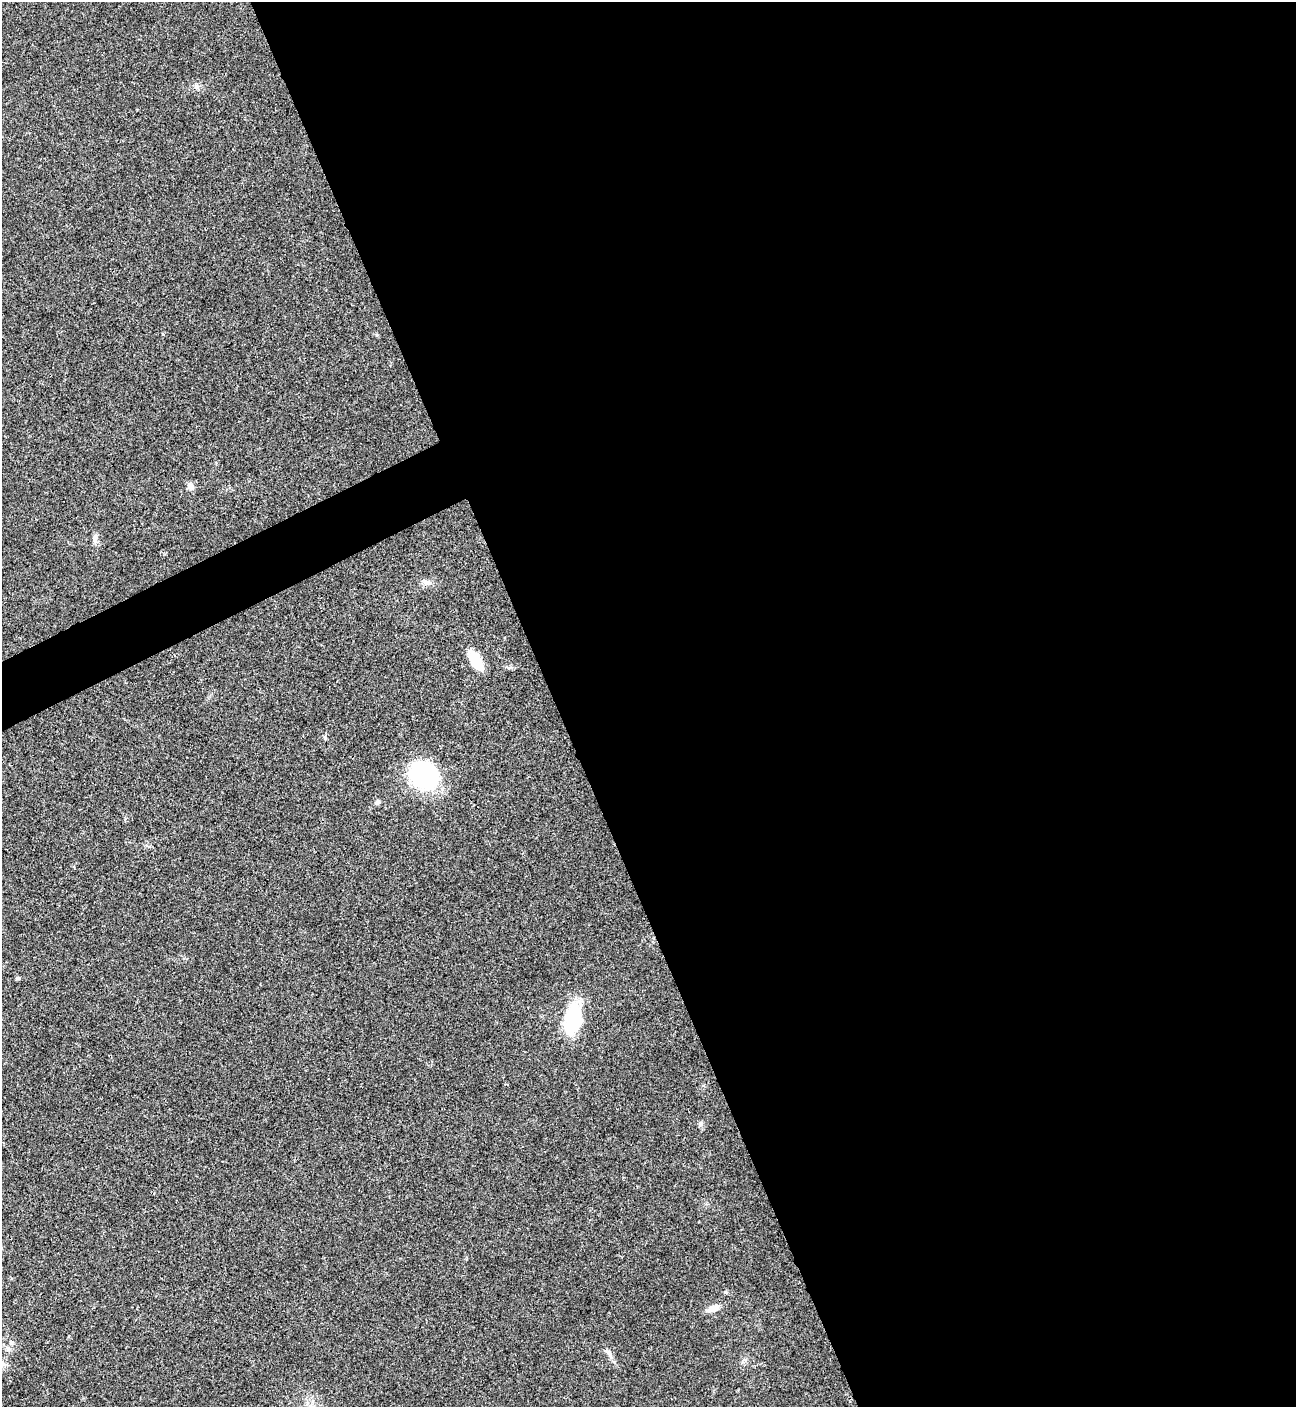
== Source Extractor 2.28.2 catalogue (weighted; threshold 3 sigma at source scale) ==
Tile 8 of 4 x 4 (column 4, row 2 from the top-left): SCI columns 4169-5462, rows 2815-4219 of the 5618 x 5630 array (HDU 1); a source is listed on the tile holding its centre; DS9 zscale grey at full resolution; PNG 1298 x 1409 px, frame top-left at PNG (2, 2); no overlay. Shown black and unused: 59% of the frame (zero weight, under 3 of 4 exposures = <1% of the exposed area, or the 3 px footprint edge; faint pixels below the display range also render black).
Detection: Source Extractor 2.28.2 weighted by HDU 2 'WHT'; one run over the whole footprint, this tile lists its part. Background 0.0194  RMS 0.0056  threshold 0.025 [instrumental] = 3 sigma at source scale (4.5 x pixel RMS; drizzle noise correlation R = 1.50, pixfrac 1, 0.05/0.05 arcsec/px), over >= 5 px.
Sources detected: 11; all 11 listed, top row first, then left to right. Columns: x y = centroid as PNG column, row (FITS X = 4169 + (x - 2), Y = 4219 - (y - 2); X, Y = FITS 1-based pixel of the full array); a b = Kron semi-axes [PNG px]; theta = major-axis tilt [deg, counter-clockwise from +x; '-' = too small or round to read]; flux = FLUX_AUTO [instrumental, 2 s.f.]
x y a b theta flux
197 86 6 4 18 1.1
190 486 10 7 -58 2.3
95 539 11 7 77 2.1
427 583 10 6 -9 2.2
476 660 22 10 -59 13
423 775 28 22 -33 68
378 802 6 6 - 1.1
18 978 6 5 - 0.77
573 1018 36 17 81 30
701 1124 7 5 70 1.2
713 1309 14 8 18 4
Unlisted compact peaks at least as high as the median listed source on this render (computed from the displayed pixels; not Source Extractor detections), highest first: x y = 611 1357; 11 1342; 377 335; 163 334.